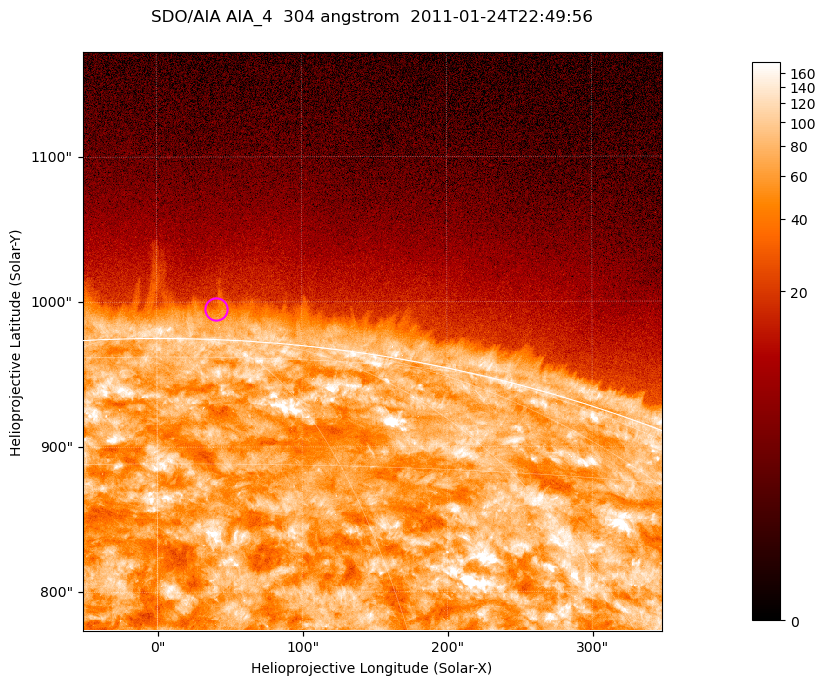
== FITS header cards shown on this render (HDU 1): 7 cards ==
TELESCOP= 'SDO/AIA '           / For AIA: SDO/AIA
INSTRUME= 'AIA_4   '           / For AIA: AIA_ATA1, AIA_ATA2, AIA_ATA3 or AIA_AT
WAVELNTH=                  304 / [angstrom] Wavelength
WAVEUNIT= 'angstrom'           / Wavelength unit: angstrom
DATE-OBS= '2011-01-24T22:49:56.128' / [ISO] Date when observation started; ISO 8
CTYPE1  = 'HPLN-TAN'           / CTYPE1; Typically HPLN
CTYPE2  = 'HPLT-TAN'           / CTYPE2; Typically HPLT

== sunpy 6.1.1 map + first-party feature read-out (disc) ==
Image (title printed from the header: SDO/AIA AIA_4  304 angstrom  2011-01-24T22:49:56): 665 x 665 px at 0.6 arcsec/px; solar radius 975 arcsec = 1625 px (partial field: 2.4% of the solar disc is inside the frame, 46% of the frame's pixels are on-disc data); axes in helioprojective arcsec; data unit not stated in the header (colour bar unlabelled)
Orientation: roll -0.132 deg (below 1 deg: not rotated)
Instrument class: DISC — disc imager (sunpy class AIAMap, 304 A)
Bright regions (active regions / flare kernels): reference = the on-disc median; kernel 5 px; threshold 5 sigma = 128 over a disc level ~70.9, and >= 1.15x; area >= 442 px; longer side >= 8 px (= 4.8 arcsec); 0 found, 0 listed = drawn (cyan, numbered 1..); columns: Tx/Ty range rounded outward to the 2 arcsec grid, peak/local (2 s.f.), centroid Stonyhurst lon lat
Off-limb structures (1.02-1.3 R_sun): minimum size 221 px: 3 found; the strongest spans PA ~355..0 deg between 1.02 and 1.03 R_sun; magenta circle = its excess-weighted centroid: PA ~0 deg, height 1.02 R_sun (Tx ~40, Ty ~996 arcsec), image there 1.6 x the reference